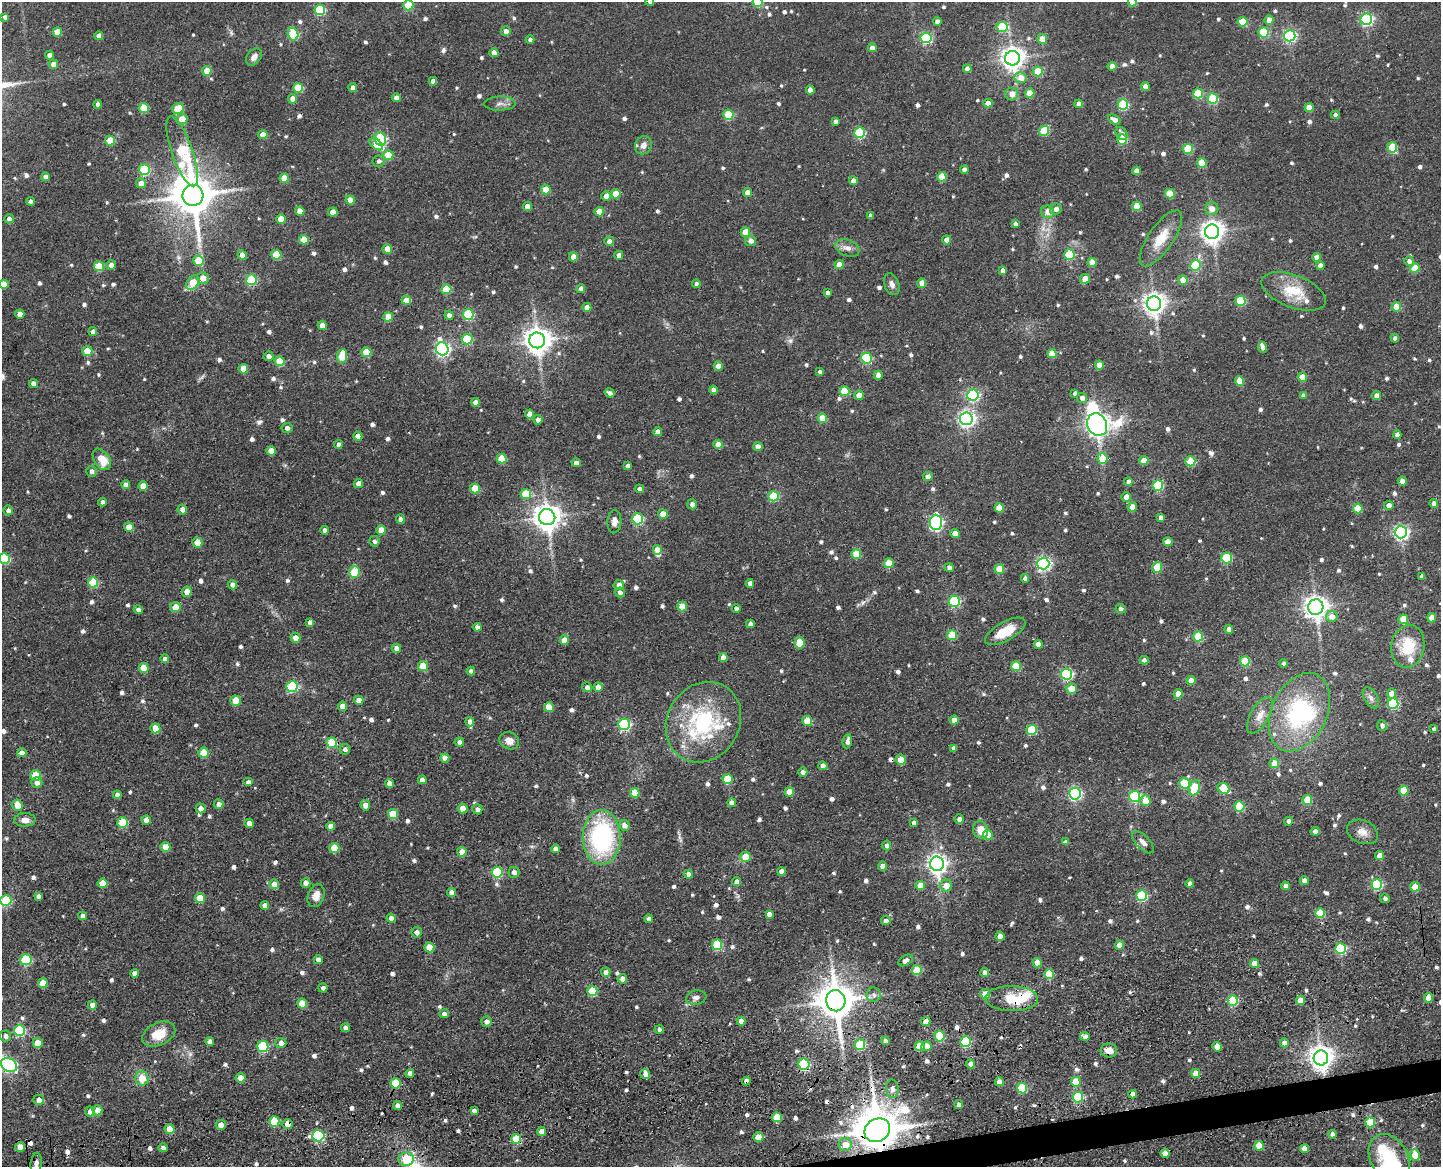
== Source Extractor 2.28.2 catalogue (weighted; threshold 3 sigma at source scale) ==
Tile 5 of 3 x 4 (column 2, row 2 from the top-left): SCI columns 1743-3181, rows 2442-3606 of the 4896 x 4920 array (HDU 1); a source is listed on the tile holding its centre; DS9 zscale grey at full resolution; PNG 1443 x 1169 px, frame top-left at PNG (2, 2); each listed source drawn as its Kron ellipse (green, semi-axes under 4 px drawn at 4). Shown black and unused: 1% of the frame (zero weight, under 3 of 4 exposures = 9% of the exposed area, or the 3 px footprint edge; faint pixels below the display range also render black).
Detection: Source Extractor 2.28.2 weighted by HDU 2 'WHT'; one run over the whole footprint, this tile lists its part. Background 0.0674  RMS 0.008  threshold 0.0358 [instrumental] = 3 sigma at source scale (4.5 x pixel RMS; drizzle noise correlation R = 1.50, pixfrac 1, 0.05/0.05 arcsec/px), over >= 5 px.
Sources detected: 834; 1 too faint to see at this stretch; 3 inside a brighter object's white glare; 8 cosmic-ray / hot-pixel residue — neither listed nor drawn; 15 inside a brighter listed object's ellipse — not listed separately; of the other 807, all 500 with FLUX_AUTO >= 2.62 (the completeness limit of this list) listed and drawn (307 fainter detections not listed), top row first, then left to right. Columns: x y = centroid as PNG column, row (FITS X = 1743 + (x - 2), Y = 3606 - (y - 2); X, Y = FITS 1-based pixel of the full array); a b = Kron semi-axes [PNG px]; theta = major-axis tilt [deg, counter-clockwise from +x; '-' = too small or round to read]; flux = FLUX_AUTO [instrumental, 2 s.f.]
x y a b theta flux
650 2 4 4 - 2.7
757 2 5 5 - 33
1132 2 4 4 - 13
408 5 5 5 - 37
320 10 5 5 - 60
5 17 4 4 - 2.8
1366 19 6 5 - 130
1269 20 4 4 - 7.7
937 22 4 4 - 4.2
1243 22 5 4 - 21
1002 27 5 5 - 46
506 31 5 5 - 4.4
57 32 5 4 - 12
1263 32 5 5 - 37
293 34 6 5 - 50
99 36 4 4 - 6.5
1289 36 6 5 - 150
926 38 5 5 - 89
1042 39 5 5 - 9.5
530 40 4 4 - 2.7
872 48 4 4 - 5.7
494 53 4 4 - 7.1
49 55 4 4 - 4.4
254 57 9 6 53 4.3
1012 58 7 7 - 680
53 64 5 4 - 6.7
1112 66 4 4 - 5.6
967 69 4 4 - 4.5
207 71 5 4 - 16
1038 71 5 5 - 23
1021 78 6 5 - 9.1
433 81 4 4 - 4.4
1145 86 4 4 - 6.4
298 88 5 5 - 28
353 88 4 4 - 4.8
810 90 4 4 - 7.1
1030 93 4 4 - 11
1198 93 5 5 - 32
1012 94 6 6 - 7.4
396 98 4 4 - 5
293 99 4 4 - 7.7
1213 99 5 5 - 52
988 103 4 4 - 5.3
98 104 4 4 - 3.7
500 104 15 7 1 4.5
1079 104 4 4 - 5.5
1123 105 5 5 - 60
1309 107 4 4 - 12
144 108 5 5 - 24
178 109 6 5 - 30
728 115 5 5 - 35
1335 115 4 4 - 3.2
182 119 5 5 - 10
1114 120 7 4 -30 4.8
835 121 4 4 - 2.9
1044 131 5 5 - 33
860 133 5 5 - 60
1122 134 7 5 -57 4
263 135 5 4 - 9.6
380 139 7 6 - 85
1122 139 5 5 - 38
110 141 5 5 - 21
376 144 8 4 -38 14
643 145 9 8 - 4.4
1392 147 5 5 - 34
1188 149 5 5 - 36
182 151 37 10 -71 72
388 155 5 5 - 17
379 161 6 6 - 2.8
1202 163 5 5 - 22
144 170 5 5 - 51
964 170 4 4 - 4.8
1136 171 4 4 - 5.5
45 177 4 4 - 4.3
942 177 5 4 - 19
284 178 4 4 - 15
853 181 4 4 - 5.3
141 183 5 4 - 7.4
546 190 5 4 - 16
747 193 4 4 - 8.5
1170 193 5 5 - 21
616 194 5 4 - 15
193 195 10 10 - 2700
606 196 5 4 - 7.5
350 200 5 4 - 9.5
30 201 4 4 - 2.8
527 206 4 4 - 6.7
1137 206 5 4 - 17
1056 209 6 5 - 3.8
1212 209 6 6 - 6.5
300 211 4 4 - 8.6
333 212 4 4 - 8.6
599 212 5 4 - 11
1048 212 6 6 - 7.1
870 216 4 4 - 3.2
9 219 5 4 - 3
281 219 5 4 - 13
1015 224 4 4 - 2.8
745 232 5 4 - 13
1212 232 7 7 - 600
1161 238 33 12 56 18
304 240 5 4 - 16
947 240 4 4 - 8.3
609 241 5 4 - 4.5
751 241 5 5 - 4.8
847 248 13 8 -21 5.1
387 249 5 4 - 9.9
242 255 4 4 - 8.3
276 255 5 5 - 26
619 255 4 4 - 4.9
1069 255 5 5 - 49
573 257 4 4 - 8.4
1317 257 4 4 - 7.7
198 261 5 5 - 20
1409 261 5 5 - 3.9
1092 262 4 4 - 10
111 265 5 4 - 4.3
839 265 4 4 - 9.7
1195 265 5 5 - 49
99 266 5 5 - 25
1320 266 4 4 - 5.2
1415 268 5 4 - 18
1003 270 4 4 - 4.5
203 278 6 6 - 7.6
1085 279 5 4 - 12
251 280 5 5 - 50
1183 280 5 4 - 13
193 283 8 5 52 18
922 283 4 4 - 8
4 284 5 4 - 9.2
696 284 4 4 - 3.2
892 284 11 7 -70 3.8
446 289 5 5 - 25
581 289 4 4 - 4.5
1294 291 34 16 -21 25
828 293 4 4 - 3.7
406 300 5 4 - 9.7
1241 301 5 5 - 42
1154 304 7 7 - 590
587 307 4 4 - 6.7
1396 307 5 4 - 17
20 314 4 4 - 6
468 314 5 5 - 57
449 315 4 4 - 3.3
388 317 5 5 - 15
322 326 4 4 - 7
93 332 4 4 - 4.6
1395 338 4 4 - 2.9
467 339 5 5 - 46
537 340 8 8 - 900
1263 347 5 4 - 3.3
442 349 7 6 - 190
87 351 5 5 - 20
366 352 5 5 - 21
1052 354 5 4 - 15
269 356 5 5 - 4.1
342 356 7 5 84 21
866 358 5 5 - 57
280 361 5 5 - 25
1099 365 4 4 - 10
718 366 4 4 - 8.1
243 369 5 4 - 16
820 372 4 4 - 2.9
878 375 4 4 - 6.1
1302 377 5 4 - 11
1239 381 4 4 - 15
33 383 4 4 - 3.9
713 390 4 4 - 4
845 391 5 5 - 28
610 393 5 4 - 2.8
1075 393 4 4 - 3.2
859 395 4 4 - 9.8
973 395 6 5 - 110
1303 395 4 4 - 3.1
1377 396 4 4 - 7.6
1082 398 5 5 - 4.2
475 402 4 4 - 4.6
530 414 4 4 - 9.3
822 418 5 4 - 17
966 419 6 6 - 270
538 420 4 4 - 3
1097 425 11 9 -66 700
287 428 5 5 - 3.7
658 432 4 4 - 6.6
1397 435 4 4 - 3.5
358 436 4 4 - 6.8
338 444 4 4 - 3.4
718 444 4 4 - 8.2
758 447 4 4 - 7.1
271 451 4 4 - 8.8
1102 458 5 5 - 18
102 459 12 7 -56 15
502 459 5 5 - 20
1144 461 4 4 - 13
1190 461 5 5 - 32
576 463 4 4 - 4.9
628 466 4 4 - 3
92 471 5 5 - 2.8
928 477 5 4 - 5.7
1402 481 4 4 - 6.4
1128 482 4 4 - 5.2
358 483 4 4 - 5.7
126 485 4 4 - 5.5
1158 485 5 5 - 53
143 486 5 4 - 10
475 489 5 5 - 24
639 489 4 4 - 2.7
526 494 5 5 - 34
773 496 5 5 - 39
1126 497 5 5 - 7.8
102 502 4 4 - 3.4
1434 503 4 4 - 4.5
692 504 5 5 - 3.9
1389 505 5 4 - 4.8
1132 507 4 4 - 9.4
999 508 5 4 - 17
1358 508 5 5 - 21
8 510 5 4 - 2.9
182 510 5 5 - 4.8
663 514 5 4 - 10
547 517 8 8 - 870
1160 518 4 4 - 3.8
400 519 4 4 - 3.2
637 519 5 5 - 64
614 522 12 7 88 5.7
936 522 7 6 - 150
129 527 5 4 - 11
325 530 4 4 - 3
381 530 5 5 - 12
1401 532 6 6 - 190
955 533 4 4 - 7.2
374 541 5 5 - 2.7
1168 542 4 4 - 7.9
197 543 5 5 - 14
657 550 5 4 - 9.8
856 554 5 5 - 21
4 558 5 5 - 53
1227 558 5 5 - 55
889 563 5 5 - 17
1043 564 6 6 - 180
1157 567 5 5 - 28
949 568 4 4 - 3.4
999 569 5 5 - 21
354 572 6 5 - 33
1422 576 4 4 - 3.9
1025 578 4 4 - 3.6
93 582 5 5 - 38
750 583 4 4 - 3.9
232 585 4 4 - 4.2
619 585 5 5 - 4.2
187 592 5 4 - 8.8
620 592 5 4 - 3
954 601 5 5 - 84
682 606 5 5 - 15
175 607 5 5 - 12
1316 607 8 7 - 580
736 608 4 4 - 2.9
1121 609 5 5 - 3.1
138 610 4 4 - 3.4
1332 616 6 5 - 8.8
1432 618 4 4 - 11
1403 619 5 5 - 17
310 622 4 4 - 3.6
750 624 4 4 - 2.9
477 627 4 4 - 3.6
1229 629 4 4 - 5.4
1005 631 22 9 30 16
952 635 5 5 - 23
1198 636 5 5 - 35
295 638 5 5 - 7.2
564 640 5 4 - 11
799 643 5 5 - 20
1038 644 4 4 - 6.2
1408 646 21 16 79 28
396 648 4 4 - 5
723 658 4 4 - 5.5
165 659 4 4 - 3.9
1144 660 4 4 - 2.6
1245 661 5 5 - 37
1284 663 4 4 - 2.7
423 666 5 5 - 20
1016 666 5 5 - 27
144 668 5 5 - 15
471 671 4 4 - 2.9
1066 674 5 5 - 97
1191 681 4 4 - 7.9
292 687 6 5 - 70
587 687 5 5 - 3
598 687 4 4 - 7.2
1072 689 5 5 - 11
1178 694 4 4 - 10
1391 694 5 4 - 7.8
1371 698 11 6 -61 3.4
359 700 4 4 - 6
236 701 5 5 - 16
1393 703 5 5 - 63
342 706 4 4 - 9.4
549 707 5 5 - 12
1299 712 41 27 64 92
1260 715 20 9 60 8.4
954 720 4 4 - 6.6
807 721 5 5 - 18
470 722 5 4 - 4.9
703 722 42 36 58 80
624 724 6 6 - 100
1382 726 5 5 - 2.6
155 728 5 5 - 13
1434 729 4 4 - 2.7
1032 730 5 5 - 41
509 741 10 8 -29 6.1
847 741 7 4 80 4.7
459 742 4 4 - 3.2
332 743 5 5 - 33
953 748 4 4 - 2.9
345 749 5 5 - 2.8
22 753 5 4 - 5.7
204 753 5 5 - 22
445 758 4 4 - 5.8
901 760 5 5 - 11
1274 763 5 4 - 14
823 766 5 4 - 6
803 772 4 4 - 3
36 775 5 5 - 30
727 779 5 5 - 30
422 780 4 4 - 4.9
248 782 5 4 - 3.5
37 783 5 5 - 4.3
389 783 4 4 - 5.4
1184 783 5 5 - 33
1195 788 8 5 68 33
1224 788 6 5 - 34
1404 791 5 5 - 20
789 792 5 4 - 12
635 793 5 4 - 13
1075 794 6 6 - 130
117 795 4 4 - 3.5
1134 796 5 5 - 86
1307 800 5 5 - 27
1145 801 5 5 - 13
732 803 4 4 - 4.2
219 804 5 4 - 4.6
17 805 6 5 - 12
365 805 5 4 - 6.2
1239 806 5 5 - 38
201 808 5 5 - 4.5
463 808 5 5 - 8.2
477 809 5 5 - 3.8
393 814 5 5 - 19
959 819 4 4 - 3.5
25 820 10 7 1 5.5
146 820 4 4 - 6.8
1289 821 4 4 - 3.3
123 822 5 5 - 32
249 823 4 4 - 5.3
914 823 4 4 - 3.1
624 825 5 5 - 4.8
331 826 4 4 - 5.5
981 830 9 7 -72 9.6
1315 831 4 4 - 4.2
1362 832 16 11 -23 7.1
988 835 5 5 - 15
602 837 27 19 -89 110
1065 842 4 4 - 3.1
1143 842 14 6 -46 3.9
887 845 5 4 - 3.1
165 847 5 5 - 12
334 848 5 5 - 21
555 849 4 4 - 4.1
462 852 5 4 - 11
1380 856 4 4 - 9.8
745 857 5 5 - 13
937 864 7 7 - 430
883 866 4 4 - 7.3
781 871 4 4 - 4.5
497 872 5 5 - 58
514 872 5 5 - 3.5
688 874 5 4 - 4.1
1304 881 4 4 - 6
736 882 4 4 - 4.7
102 883 5 5 - 13
306 883 5 5 - 4.9
274 884 5 5 - 8
1190 884 4 4 - 3.3
1377 884 5 5 - 65
920 885 5 4 - 9.9
946 886 6 6 - 9.4
1285 886 4 4 - 4.1
1415 887 5 4 - 14
452 893 4 4 - 5.3
38 896 4 4 - 3
316 896 12 8 70 7.3
1142 896 5 5 - 70
200 898 5 5 - 15
1385 898 5 4 - 2.6
6 900 5 5 - 54
265 905 4 4 - 4.8
1320 913 5 5 - 29
769 914 4 4 - 4.2
83 916 4 4 - 4.4
391 918 4 4 - 4.1
649 919 4 4 - 3.5
886 921 5 4 - 3.7
417 932 5 5 - 3.6
1000 936 4 4 - 5.9
717 945 5 5 - 41
1119 945 4 4 - 8.5
429 947 5 5 - 16
1341 949 5 5 - 60
26 960 5 5 - 59
318 960 4 4 - 4.2
906 960 8 5 29 3.7
1037 963 5 4 - 11
1254 964 4 4 - 11
917 970 5 5 - 24
606 972 5 4 - 4.4
985 972 4 4 - 4.7
134 973 4 4 - 3.9
1049 974 5 5 - 22
622 979 5 4 - 5.8
43 983 5 5 - 13
323 988 4 4 - 2.6
592 991 5 5 - 29
985 994 5 5 - 9.3
874 995 7 7 - 2.7
696 998 10 7 12 3.5
1428 998 5 5 - 10
1012 999 26 12 -1 29
1300 1000 4 4 - 14
836 1001 11 9 -78 2100
1233 1001 5 5 - 48
302 1004 5 5 - 17
92 1005 4 4 - 6.3
444 1014 5 4 - 3.7
487 1021 5 5 - 4
741 1021 4 4 - 5.8
926 1022 4 4 - 9.6
345 1028 4 4 - 3.7
659 1030 5 4 - 3
20 1031 5 5 - 68
159 1034 17 11 25 16
6 1036 5 5 - 3.6
939 1036 5 5 - 36
1085 1037 5 4 - 2.8
210 1041 4 4 - 3.4
885 1041 4 4 - 3.5
966 1042 5 5 - 56
38 1043 5 5 - 13
281 1043 5 5 - 4.9
1284 1043 4 4 - 5.5
860 1045 5 5 - 44
920 1046 5 5 - 15
927 1046 5 5 - 8.8
263 1047 5 5 - 62
1217 1047 5 4 - 11
1109 1051 8 7 - 7.4
1321 1058 7 7 - 710
804 1064 6 5 - 74
971 1064 4 4 - 5.2
9 1065 8 6 -32 130
410 1073 4 4 - 4.5
1196 1073 4 4 - 9.6
645 1074 5 5 - 3.3
142 1078 7 6 - 14
241 1078 5 5 - 8.9
746 1081 4 4 - 4.5
999 1082 4 4 - 7.1
1076 1082 5 5 - 18
395 1083 5 5 - 26
1022 1088 5 5 - 48
892 1089 9 6 -87 3.5
1133 1094 4 4 - 4.7
1078 1097 5 5 - 70
39 1100 5 5 - 5.3
397 1105 4 4 - 3.7
959 1105 4 4 - 2.9
97 1110 5 5 - 7.4
90 1111 5 5 - 4.5
474 1111 4 4 - 4
777 1117 5 5 - 19
274 1121 5 5 - 37
1370 1122 5 5 - 30
288 1124 5 5 - 9.4
221 1125 5 5 - 7.2
170 1129 5 4 - 15
877 1130 13 11 31 3300
541 1131 4 4 - 6.5
1332 1134 4 4 - 3.3
318 1136 6 5 - 83
758 1137 5 4 - 7.7
516 1139 5 5 - 26
845 1145 6 6 - 9.3
1259 1146 5 4 - 17
20 1147 5 5 - 6.5
163 1148 5 4 - 2.9
1304 1149 4 4 - 7.9
1165 1153 5 4 - 9.4
1415 1155 6 5 - 15
1389 1158 25 18 -59 39
406 1159 8 7 - 25
36 1163 10 5 84 2.9
Overlapping masked pixels (flux is a lower limit): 11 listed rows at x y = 1341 949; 1012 999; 836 1001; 926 1022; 966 1042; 804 1064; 746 1081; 395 1083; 288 1124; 877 1130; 516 1139
Isophote crosses this tile's border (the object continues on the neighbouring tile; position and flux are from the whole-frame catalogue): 9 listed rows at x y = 650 2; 757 2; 1132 2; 408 5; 4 284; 4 558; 6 900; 9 1065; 1389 1158